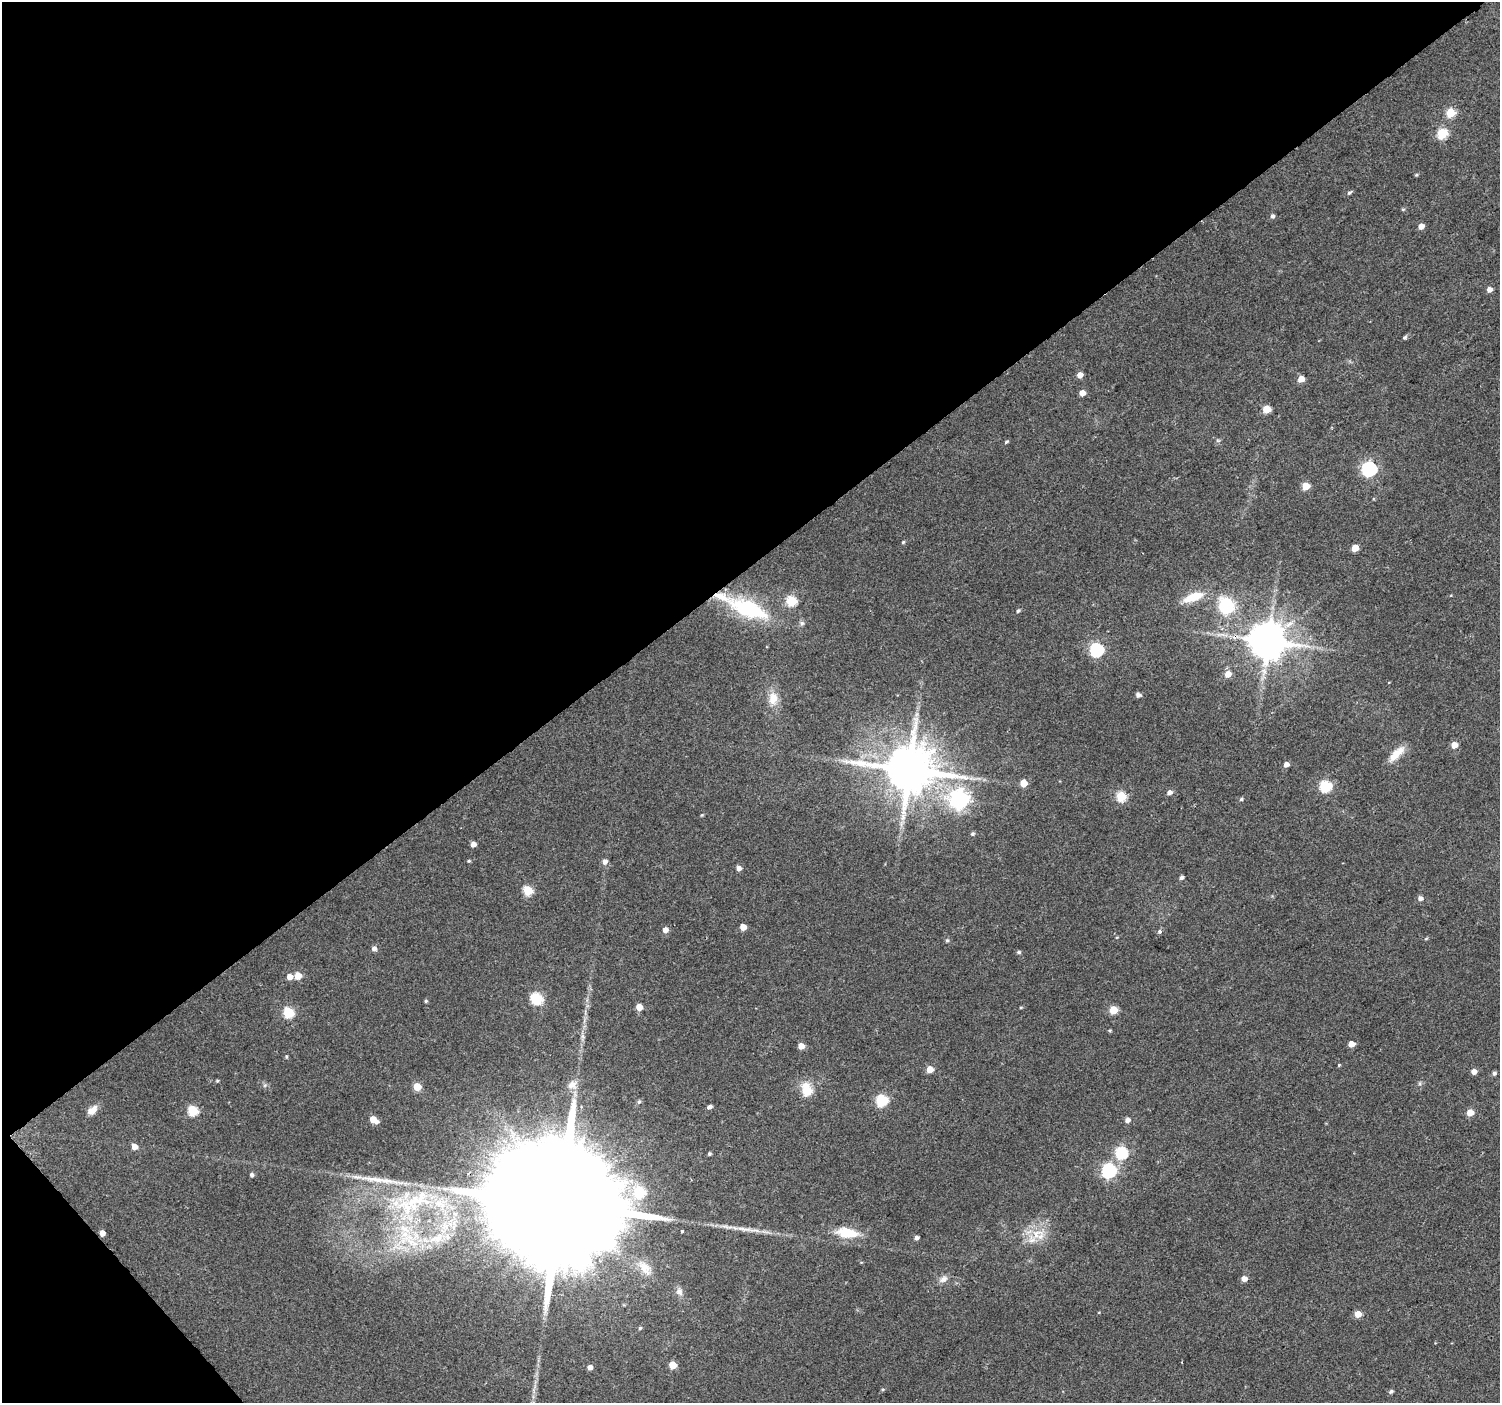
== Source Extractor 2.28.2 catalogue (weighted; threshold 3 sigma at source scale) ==
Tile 5 of 4 x 4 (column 1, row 2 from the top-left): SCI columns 4-1501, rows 3007-4407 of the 5997 x 5948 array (HDU 1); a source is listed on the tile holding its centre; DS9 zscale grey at full resolution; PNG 1502 x 1405 px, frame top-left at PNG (2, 2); no overlay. Shown black and unused: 42% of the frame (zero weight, under 2 of 3 exposures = <1% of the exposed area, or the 3 px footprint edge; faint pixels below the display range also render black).
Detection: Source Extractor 2.28.2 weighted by HDU 2 'WHT'; one run over the whole footprint, this tile lists its part. Background 0.0622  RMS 0.0073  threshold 0.0327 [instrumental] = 3 sigma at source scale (4.5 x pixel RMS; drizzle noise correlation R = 1.50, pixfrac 1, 0.0396/0.0396 arcsec/px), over >= 5 px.
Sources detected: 115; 2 long thin detections or spike segments (spike, bleed or trail) — not listed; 3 inside a brighter listed object's ellipse — not listed separately; the other 110 listed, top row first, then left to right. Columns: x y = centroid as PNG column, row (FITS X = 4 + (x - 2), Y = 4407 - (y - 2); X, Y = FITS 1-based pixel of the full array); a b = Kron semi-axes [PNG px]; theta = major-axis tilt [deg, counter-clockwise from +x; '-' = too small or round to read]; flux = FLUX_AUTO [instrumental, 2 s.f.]
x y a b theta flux
1450 113 5 5 - 25
1442 133 6 5 - 47
1416 175 5 4 - 0.87
1349 193 6 4 41 1.5
1272 216 6 5 - 1.7
1421 226 5 4 - 6.3
1489 289 5 4 - 4.6
1405 338 6 5 - 1.2
1080 375 5 5 - 5.6
1301 379 5 4 - 9.6
1082 393 5 4 - 6.8
1267 409 5 5 - 19
1218 440 6 4 -1 1.1
1006 442 5 4 - 1.1
1369 469 6 6 - 160
1306 486 5 5 - 18
903 542 4 4 - 0.86
1355 548 5 5 - 14
1193 597 25 9 20 14
791 601 6 5 - 46
1226 606 22 19 -76 32
749 609 53 20 -22 60
1018 611 5 4 - 1.3
802 623 7 6 - 1.7
1267 641 11 10 - 2300
1096 650 6 6 - 120
1228 674 6 5 - 7.2
1138 695 5 4 - 3.1
773 698 17 11 -86 11
917 714 7 4 71 1.7
1454 745 5 5 - 8.1
1396 754 25 9 45 10
1286 764 5 4 - 4.3
909 770 15 13 1 4100
1023 783 5 5 - 13
1325 786 6 6 - 68
1170 792 5 5 - 3.2
1121 796 5 5 - 45
1241 799 5 4 - 1.2
960 800 8 7 - 330
702 815 4 4 - 0.75
972 834 5 5 - 1.3
473 844 5 4 - 4.6
469 861 5 4 - 0.86
605 862 6 6 - 3.6
739 868 5 5 - 3.4
1182 877 5 4 - 1.9
528 890 5 5 - 34
1420 898 5 5 - 3.2
743 927 5 5 - 8.5
665 930 5 5 - 5
1160 932 3 3 - 3.3
1426 939 6 3 20 0.75
947 940 6 4 74 1.2
374 948 5 5 - 3
1019 952 5 4 - 1.3
298 976 5 5 - 10
290 977 5 5 - 6.1
537 999 6 6 - 57
426 1001 4 4 - 1.2
639 1007 5 5 - 11
1021 1007 5 3 - 0.69
1113 1010 5 5 - 21
289 1012 6 5 - 53
1110 1030 5 3 - 0.8
1351 1044 5 4 - 7.8
801 1046 5 4 - 8.4
286 1056 6 3 -90 0.88
1339 1065 4 4 - 0.66
930 1069 5 5 - 11
1474 1072 5 4 - 5.3
1494 1073 6 5 - 1.7
217 1081 4 4 - 0.83
1420 1083 6 4 72 1.1
265 1085 6 4 45 1.3
572 1085 14 12 26 6.6
417 1087 5 5 - 17
807 1090 7 6 - 34
882 1100 6 6 - 71
710 1107 6 4 31 2.3
92 1110 14 8 40 5.8
193 1111 6 5 - 47
1470 1113 5 5 - 11
374 1120 8 5 -34 9.5
1127 1120 5 5 - 3.6
134 1147 5 5 - 6.8
1121 1153 6 6 - 84
709 1154 4 3 - 1.2
1109 1171 6 6 - 140
252 1175 5 4 - 1.9
640 1192 6 6 - 54
416 1201 50 27 32 68
559 1204 60 27 36 58000
744 1229 34 6 -7 9.8
682 1231 3 3 - 1.8
102 1233 5 4 - 4.8
847 1233 23 10 -8 21
1036 1234 26 14 27 17
916 1238 5 4 - 2.7
409 1240 43 23 -17 53
645 1268 26 14 -49 13
943 1279 13 8 35 4
1244 1279 5 4 - 5.4
679 1291 12 9 -78 3.9
1358 1314 5 4 - 12
640 1328 4 4 - 1
673 1365 5 5 - 20
590 1367 4 4 - 4.4
883 1389 5 4 - 0.85
1391 1391 5 5 - 1.5
Overlapping masked pixels (flux is a lower limit): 2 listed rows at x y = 1267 641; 559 1204